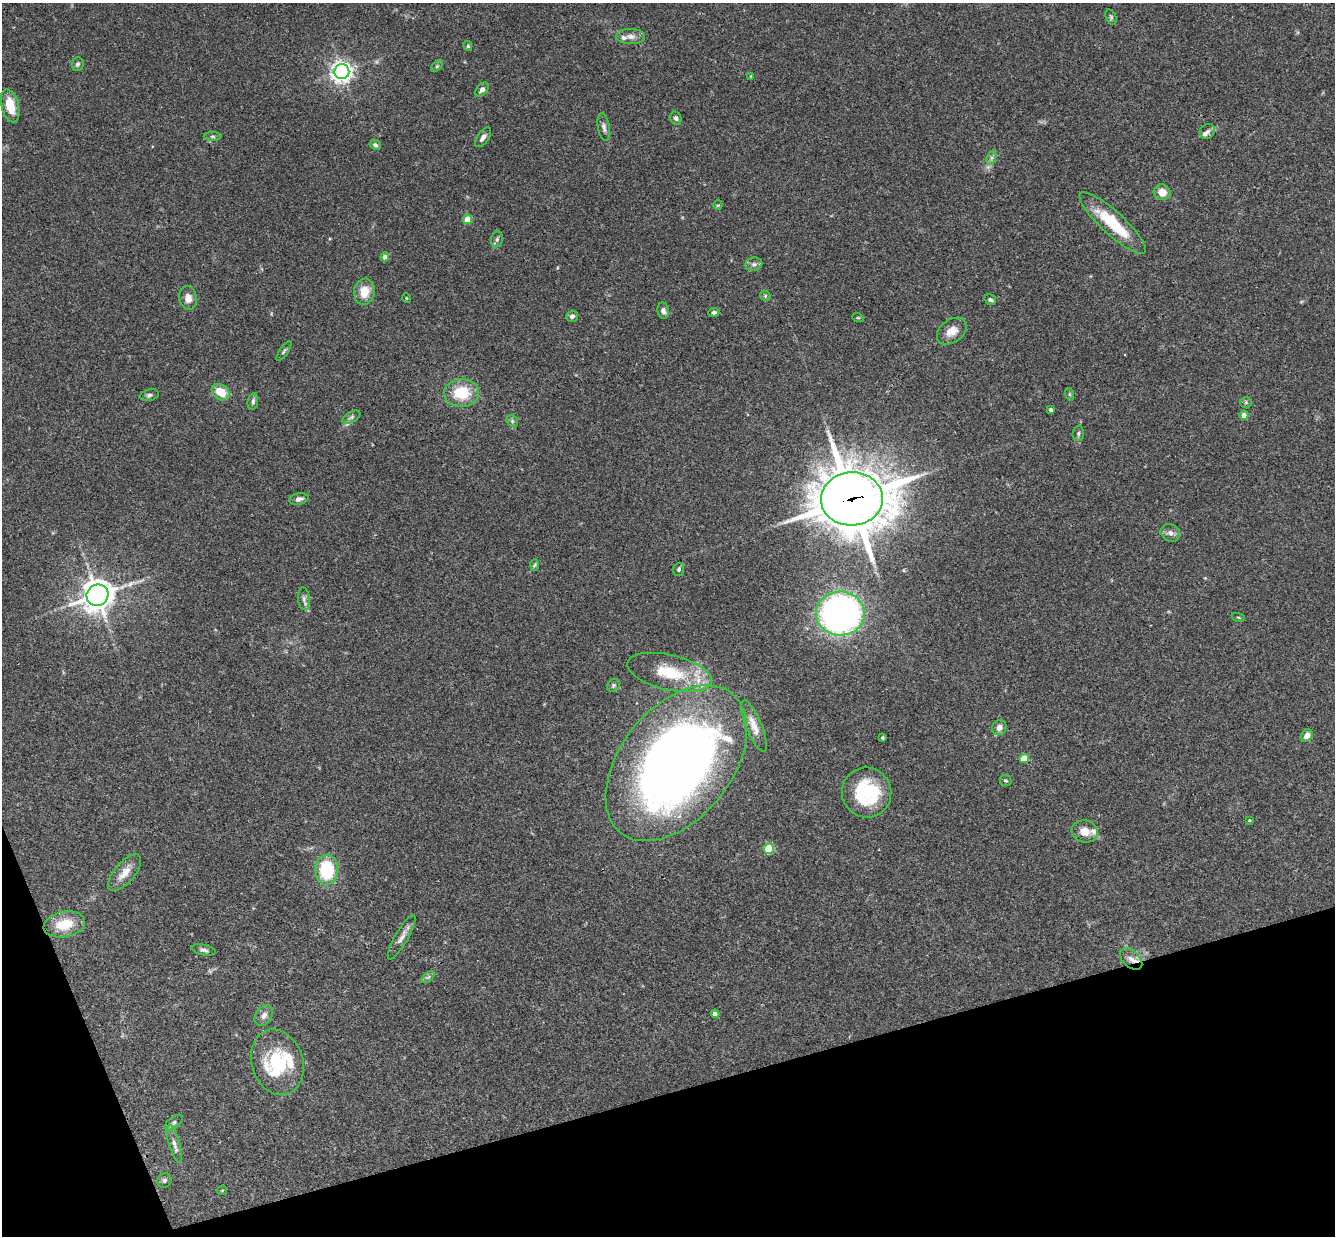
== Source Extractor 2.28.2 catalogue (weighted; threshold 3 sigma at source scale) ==
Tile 14 of 4 x 4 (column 2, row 4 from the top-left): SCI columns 1392-2724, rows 295-1528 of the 5447 x 5401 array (HDU 1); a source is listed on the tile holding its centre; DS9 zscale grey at full resolution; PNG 1337 x 1238 px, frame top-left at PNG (2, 3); each listed source drawn as its Kron ellipse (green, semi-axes under 4 px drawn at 4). Shown black and unused: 14% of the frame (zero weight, under 3 of 4 exposures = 6% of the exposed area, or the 3 px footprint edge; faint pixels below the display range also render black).
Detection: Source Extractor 2.28.2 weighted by HDU 2 'WHT'; one run over the whole footprint, this tile lists its part. Background 0.0844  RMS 0.0034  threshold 0.0153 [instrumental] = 3 sigma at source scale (4.5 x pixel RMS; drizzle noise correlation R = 1.50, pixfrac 1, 0.05/0.05 arcsec/px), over >= 5 px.
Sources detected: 88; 7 inside a brighter listed object's ellipse — not listed separately; the other 81 listed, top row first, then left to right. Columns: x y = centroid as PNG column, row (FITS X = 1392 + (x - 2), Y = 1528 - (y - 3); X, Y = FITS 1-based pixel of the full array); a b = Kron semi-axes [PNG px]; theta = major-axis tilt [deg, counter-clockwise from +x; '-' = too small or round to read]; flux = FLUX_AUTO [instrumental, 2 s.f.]
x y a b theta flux
1111 17 8 5 -69 0.64
631 36 14 7 -2 2.1
468 46 5 4 - 0.48
78 64 7 6 - 0.76
437 66 7 4 45 0.58
342 72 7 7 - 180
751 76 4 4 - 0.26
482 90 8 5 49 1.2
10 106 17 8 -75 7.2
676 118 7 5 -59 0.88
604 127 14 6 -80 1.3
1207 131 8 7 - 1.2
213 136 9 4 0 0.62
483 137 11 5 54 1.4
375 145 6 5 - 0.9
991 158 7 4 71 0.82
1162 192 8 8 - 3.5
718 205 5 4 - 0.39
467 220 4 4 - 7.8
1113 223 44 11 -42 16
497 239 8 6 74 0.84
385 257 4 4 - 2.2
754 264 8 6 13 1.1
364 292 13 10 80 5.4
765 296 5 5 - 0.54
188 298 12 8 -81 2.7
406 298 5 3 - 0.26
990 300 6 5 - 0.67
663 311 8 6 -78 1.1
714 312 5 4 - 0.82
572 316 6 5 - 1.1
858 318 6 3 -18 0.3
952 331 17 11 37 3.8
284 351 11 4 55 0.69
221 392 10 7 -37 5.9
461 393 17 14 5 11
1069 394 6 4 -71 0.43
149 395 9 5 12 0.89
253 401 8 5 81 0.87
1246 402 6 5 - 0.57
1051 410 4 3 - 0.83
1244 415 4 4 - 2.3
351 417 10 5 28 0.88
512 421 6 5 - 0.62
1078 433 7 5 86 0.71
299 499 10 5 13 1.3
852 499 31 26 3 1600
1170 533 10 8 -28 1.6
534 565 6 4 86 0.48
679 569 7 5 70 0.61
97 595 11 10 - 430
304 599 11 6 -83 1.2
840 613 24 22 -2 130
1239 617 6 3 -19 0.33
669 672 43 17 -13 15
613 685 7 5 47 0.66
754 726 27 8 -67 3.6
999 727 8 7 - 1.8
1307 736 7 5 51 2.2
882 738 3 3 - 0.47
1024 758 5 4 - 6.2
676 763 89 55 51 300
1005 781 6 5 - 0.53
867 793 25 24 - 22
1249 820 4 3 - 0.32
1085 832 13 11 -15 3.6
769 849 5 5 - 13
327 870 15 11 -88 18
125 873 22 10 50 4.1
64 924 21 12 11 8.7
402 937 25 6 60 2.3
204 950 12 5 -11 1
1131 959 13 8 -42 2.3
428 977 8 4 37 0.68
715 1014 4 4 - 2
264 1015 11 8 56 1.8
277 1062 33 25 -72 18
174 1123 10 5 38 0.97
174 1144 19 5 -75 1.8
164 1180 7 6 - 0.83
222 1190 5 4 - 0.32
Overlapping masked pixels (flux is a lower limit): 2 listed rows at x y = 852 499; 1131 959